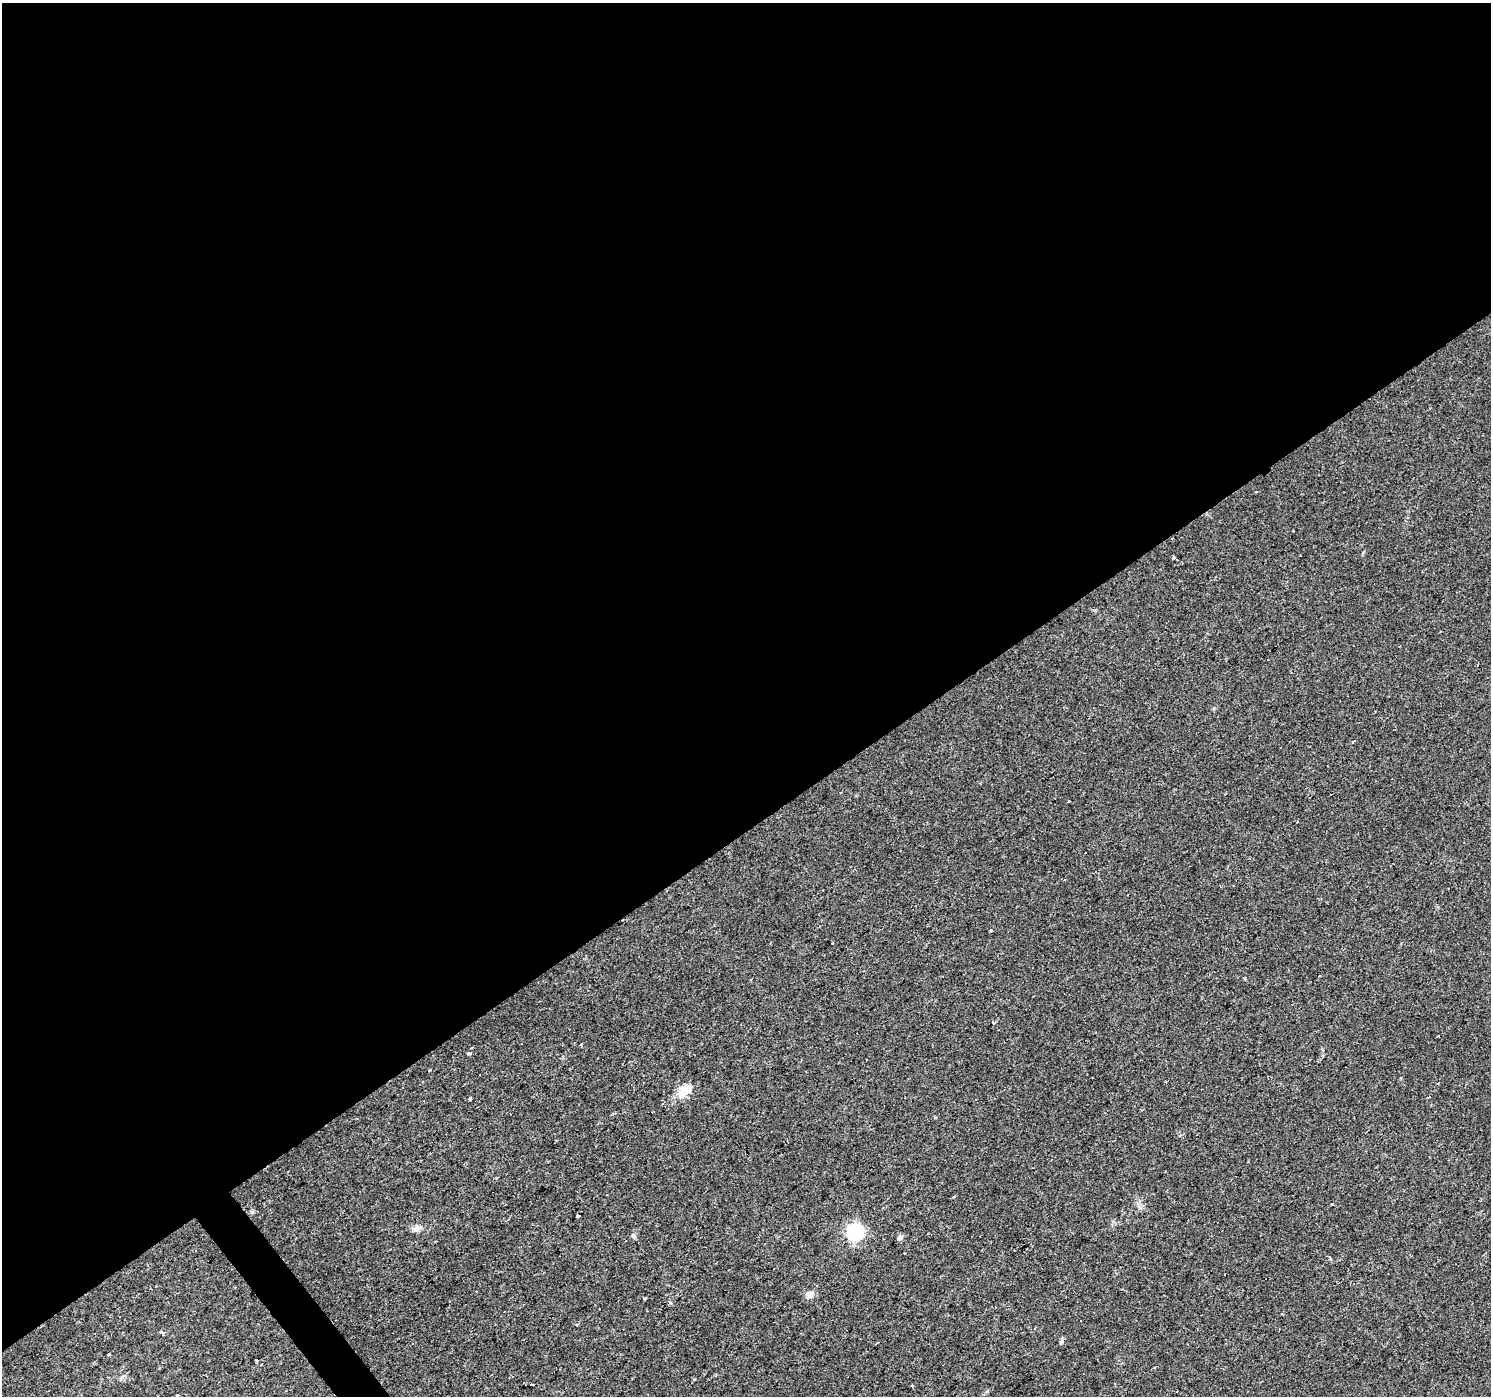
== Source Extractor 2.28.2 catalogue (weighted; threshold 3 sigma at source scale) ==
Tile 2 of 4 x 4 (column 2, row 1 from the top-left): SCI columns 1492-2980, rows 4372-5765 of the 5959 x 5893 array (HDU 1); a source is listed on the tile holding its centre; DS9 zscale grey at full resolution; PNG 1493 x 1398 px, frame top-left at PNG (2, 3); no overlay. Shown black and unused: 60% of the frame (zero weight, under 2 of 3 exposures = <1% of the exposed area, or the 3 px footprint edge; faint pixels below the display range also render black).
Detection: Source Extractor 2.28.2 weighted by HDU 2 'WHT'; one run over the whole footprint, this tile lists its part. Background 0.0205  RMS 0.0033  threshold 0.0149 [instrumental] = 3 sigma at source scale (4.5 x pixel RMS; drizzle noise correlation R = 1.50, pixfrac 1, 0.0396/0.0396 arcsec/px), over >= 5 px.
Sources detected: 44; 15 cosmic-ray / hot-pixel residue — not listed; the other 29 listed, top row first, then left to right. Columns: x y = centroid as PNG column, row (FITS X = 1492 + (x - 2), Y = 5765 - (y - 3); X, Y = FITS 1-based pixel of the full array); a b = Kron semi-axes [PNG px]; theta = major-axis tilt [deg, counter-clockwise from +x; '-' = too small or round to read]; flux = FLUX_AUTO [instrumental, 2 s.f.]
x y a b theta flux
1256 492 3 3 - 0.33
1172 539 3 2 - 0.3
1174 558 7 4 -28 2.5
1069 801 3 3 - 0.95
991 930 3 3 - 1.6
1245 978 3 3 - 1.5
582 1045 3 3 - 1.4
469 1053 5 4 - 1.1
429 1070 3 3 - 5.3
1437 1083 3 3 - 2
684 1090 22 12 49 5.1
470 1099 3 3 - 1.1
357 1118 4 2 - 0.25
578 1215 3 3 - 21
416 1228 13 7 17 1.5
855 1232 7 7 - 79
634 1236 7 5 -88 0.7
900 1237 7 6 - 1.1
1330 1259 5 3 - 0.35
809 1294 10 9 - 1.9
645 1298 3 2 - 0.58
670 1303 3 3 - 1.3
162 1333 4 3 - 2.2
109 1354 3 3 - 0.58
256 1361 4 3 - 2.3
694 1379 4 3 - 1.1
524 1383 3 2 - 0.63
532 1385 4 3 - 1.1
176 1395 3 3 - 0.46
Overlapping masked pixels (flux is a lower limit): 2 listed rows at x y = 1172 539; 256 1361